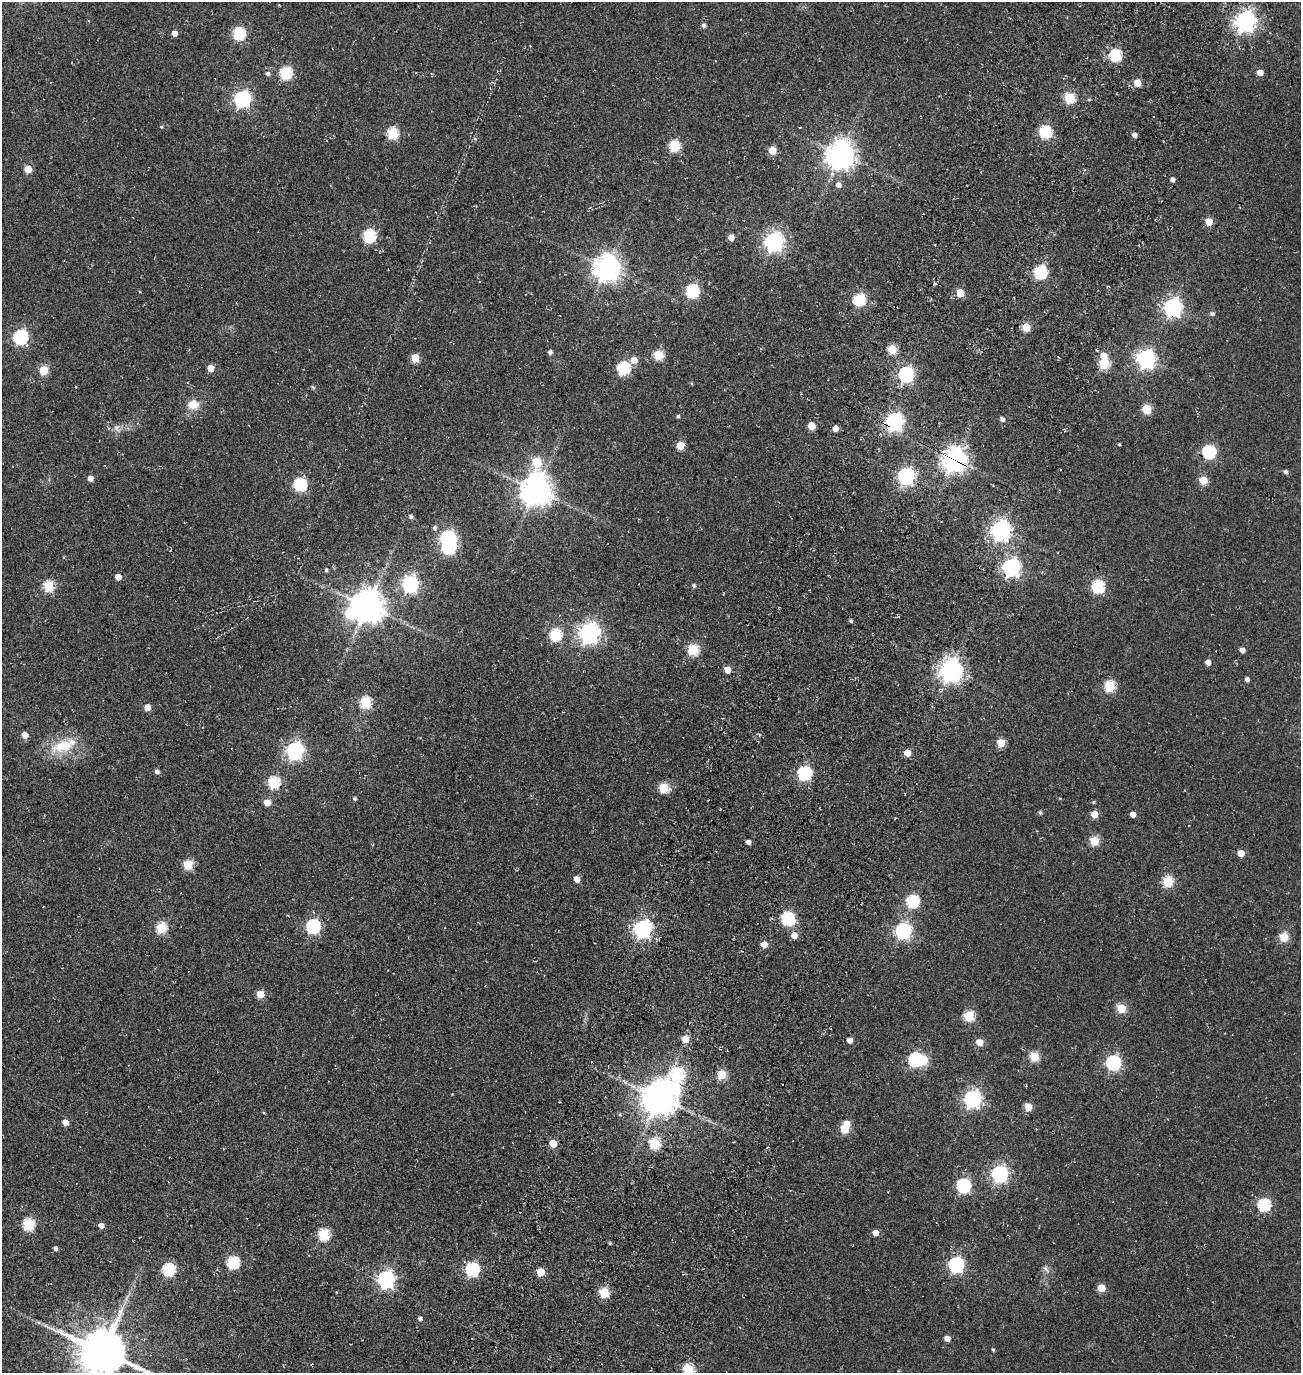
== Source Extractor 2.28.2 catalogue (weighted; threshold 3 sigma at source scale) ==
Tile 10 of 4 x 4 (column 2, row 3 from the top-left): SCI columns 1783-3081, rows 1616-2986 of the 5922 x 5903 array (HDU 1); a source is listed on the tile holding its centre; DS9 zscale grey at full resolution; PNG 1303 x 1375 px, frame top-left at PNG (2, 2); no overlay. Shown black and unused: <1% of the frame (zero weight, under 3 of 5 exposures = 11% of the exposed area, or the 3 px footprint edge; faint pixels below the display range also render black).
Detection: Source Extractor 2.28.2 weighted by HDU 2 'WHT'; one run over the whole footprint, this tile lists its part. Background 0.0558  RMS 0.026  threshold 0.117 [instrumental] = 3 sigma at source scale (4.5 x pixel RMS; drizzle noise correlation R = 1.50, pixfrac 1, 0.05/0.05 arcsec/px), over >= 5 px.
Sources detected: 177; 1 too faint to see at this stretch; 6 inside a brighter object's white glare — not listed; the other 170 listed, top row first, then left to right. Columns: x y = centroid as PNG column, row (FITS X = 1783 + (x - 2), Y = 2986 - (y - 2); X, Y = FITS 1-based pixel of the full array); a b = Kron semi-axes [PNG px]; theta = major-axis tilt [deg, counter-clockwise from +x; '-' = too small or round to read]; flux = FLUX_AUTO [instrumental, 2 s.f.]
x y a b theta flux
1245 21 8 7 - 1600
704 25 6 5 - 7.3
175 33 5 5 - 20
239 33 6 6 - 270
1115 55 6 6 - 260
1260 72 5 5 - 23
267 73 6 5 - 7.2
285 73 6 6 - 280
1137 83 5 5 - 46
1070 98 6 5 - 180
242 99 7 7 - 760
1089 99 5 3 - 2.5
161 127 5 4 - 2.8
800 127 4 2 - 1.6
1045 132 6 6 - 230
392 133 6 6 - 200
1134 135 4 4 - 12
475 139 5 4 - 3.2
674 146 6 6 - 190
772 150 5 5 - 59
840 155 9 8 - 3600
28 169 5 5 - 57
1172 179 5 4 - 8.3
838 185 8 8 - 11
1209 222 5 5 - 41
369 236 6 6 - 310
731 237 5 5 - 23
774 242 7 7 - 1300
607 268 9 8 - 2900
1040 272 6 6 - 320
935 284 6 3 20 3.2
692 291 6 6 - 360
960 293 5 5 - 55
859 300 6 6 - 240
1173 307 7 7 - 1000
1212 314 6 5 - 6.6
1026 327 5 5 - 77
20 337 7 6 - 470
892 349 5 5 - 120
550 352 5 5 - 7.9
658 355 5 5 - 130
1103 356 7 6 - 27
415 358 5 5 - 73
1146 359 7 7 - 1100
634 360 7 7 - 23
1104 363 6 5 - 170
210 368 5 5 - 38
623 368 6 6 - 300
43 370 5 5 - 100
906 374 7 6 - 590
76 387 3 3 - 1.8
313 387 7 4 -44 3.2
193 405 14 12 1 36
1147 409 5 5 - 120
678 416 4 4 - 4.1
1002 419 5 4 - 11
894 422 7 7 - 1000
811 426 5 5 - 55
117 428 14 8 -62 13
835 428 5 4 - 20
1119 444 3 3 - 2.7
680 445 5 5 - 62
1209 452 6 6 - 350
955 460 8 8 - 2400
537 462 8 6 -79 130
1285 472 5 4 - 7.1
906 476 7 7 - 850
90 478 5 5 - 18
1203 480 5 5 - 77
300 484 6 6 - 320
536 490 9 9 - 4500
411 516 5 5 - 6.1
434 528 6 5 - 6.1
1001 530 7 7 - 1400
448 538 7 6 - 660
1011 567 8 7 - 790
326 570 5 4 - 4.4
118 577 5 5 - 27
410 584 7 6 - 760
694 585 5 4 - 5.9
48 586 6 5 - 180
1098 587 6 6 - 310
723 594 4 3 - 1.5
367 606 10 9 - 5600
851 621 5 4 - 4.2
589 633 8 7 - 1600
555 635 6 6 - 250
693 649 6 6 - 200
1242 650 5 4 - 17
1208 662 5 4 - 17
727 669 5 5 - 35
951 670 8 7 - 2100
1247 679 5 4 - 9.7
1110 686 6 6 - 160
366 702 6 6 - 210
147 707 5 5 - 31
25 735 5 5 - 30
1001 743 5 5 - 81
63 746 37 15 21 92
295 751 7 7 - 940
907 753 5 5 - 36
157 772 5 5 - 8.7
804 773 6 6 - 390
274 783 6 6 - 240
664 788 6 5 - 130
354 799 5 5 - 4.1
267 802 5 5 - 32
1094 802 5 4 - 3.2
1040 812 4 4 - 5.5
1094 814 6 6 - 30
1133 814 5 4 - 15
1094 841 5 5 - 100
748 842 4 4 - 12
1241 853 5 5 - 37
188 864 5 5 - 130
577 879 5 5 - 18
1168 882 6 5 - 180
912 901 6 6 - 310
787 918 6 6 - 290
313 926 6 6 - 430
161 928 6 5 - 160
643 929 7 7 - 1000
903 931 7 7 - 670
794 935 6 5 - 24
1284 937 5 5 - 110
764 944 5 5 - 28
260 994 5 5 - 58
1121 1008 5 5 - 100
969 1016 5 5 - 170
685 1039 6 5 - 35
850 1040 5 5 - 15
979 1042 5 5 - 41
1034 1056 5 5 - 110
915 1059 6 6 - 400
1113 1063 6 6 - 540
678 1074 7 7 - 290
721 1074 5 5 - 110
625 1082 7 4 -53 5
659 1098 10 9 - 6100
972 1099 7 7 - 940
1028 1107 5 5 - 46
65 1122 5 5 - 22
845 1129 5 5 - 97
553 1143 5 5 - 55
654 1143 6 6 - 140
1000 1174 7 6 - 770
963 1186 6 6 - 410
1264 1205 6 6 - 290
28 1224 6 6 - 220
101 1226 6 5 - 12
875 1233 5 5 - 22
323 1235 6 6 - 200
610 1243 4 4 - 3
55 1248 4 4 - 7.8
233 1263 6 6 - 270
956 1265 6 6 - 580
472 1269 6 6 - 390
1046 1269 12 6 -48 9.7
168 1270 6 6 - 270
541 1272 5 5 - 69
386 1279 7 7 - 900
1101 1288 5 5 - 57
336 1292 4 3 - 1.8
604 1292 5 5 - 150
420 1319 5 4 - 7
38 1322 7 4 -19 4.7
947 1338 6 5 - 16
993 1350 5 3 - 3.4
102 1352 14 13 - 13000
688 1369 6 5 - 200
Overlapping masked pixels (flux is a lower limit): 3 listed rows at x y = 1173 307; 894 422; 955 460
Isophote crosses this tile's border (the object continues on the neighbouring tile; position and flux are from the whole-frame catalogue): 2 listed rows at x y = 102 1352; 688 1369